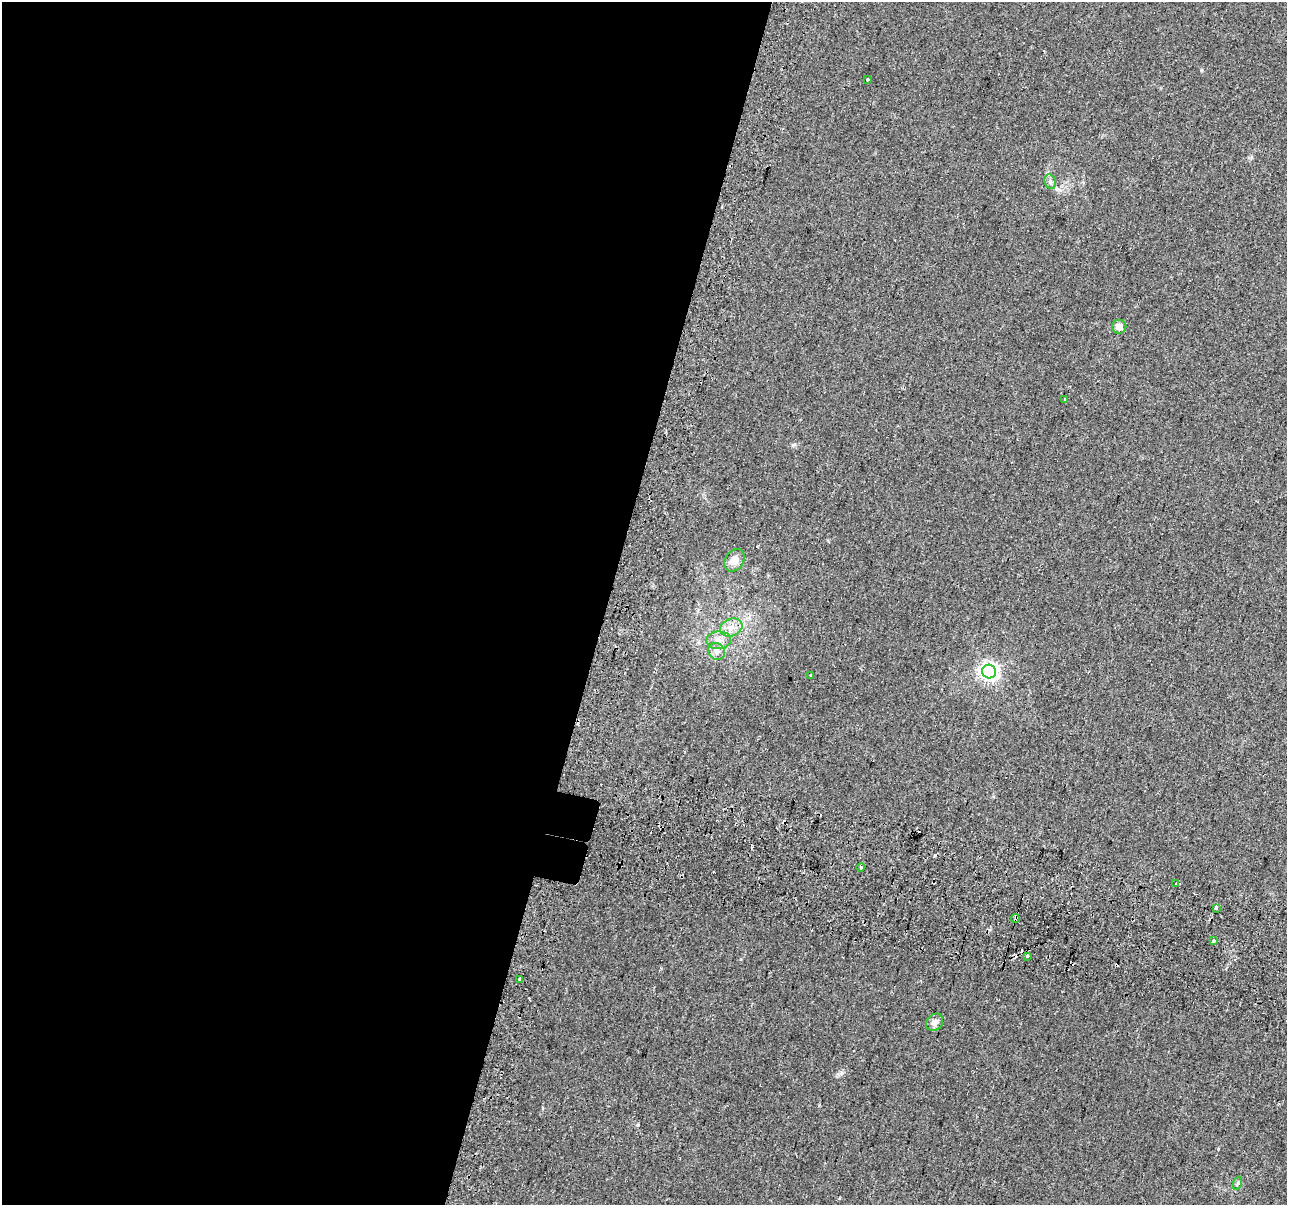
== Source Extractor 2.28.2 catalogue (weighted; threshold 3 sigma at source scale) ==
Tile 5 of 4 x 4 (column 1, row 2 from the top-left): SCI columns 61-1345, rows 2750-3952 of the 5252 x 5438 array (HDU 1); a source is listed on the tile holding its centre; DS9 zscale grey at full resolution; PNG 1289 x 1207 px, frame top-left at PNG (2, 2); each listed source drawn as its Kron ellipse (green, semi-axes under 4 px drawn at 4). Shown black and unused: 47% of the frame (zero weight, under 2 of 3 exposures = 4% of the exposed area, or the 3 px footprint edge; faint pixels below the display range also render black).
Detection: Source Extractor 2.28.2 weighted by HDU 2 'WHT'; one run over the whole footprint, this tile lists its part. Background 0.0402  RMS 0.0053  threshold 0.024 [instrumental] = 3 sigma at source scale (4.5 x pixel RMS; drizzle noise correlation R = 1.50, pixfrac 1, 0.0396/0.0396 arcsec/px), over >= 5 px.
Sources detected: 31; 12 cosmic-ray / hot-pixel residue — neither listed nor drawn; the other 19 listed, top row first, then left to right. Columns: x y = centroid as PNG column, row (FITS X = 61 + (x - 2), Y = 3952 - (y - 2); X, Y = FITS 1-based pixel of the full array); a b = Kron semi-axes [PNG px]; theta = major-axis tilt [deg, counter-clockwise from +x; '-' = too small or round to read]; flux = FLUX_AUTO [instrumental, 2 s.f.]
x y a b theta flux
867 80 3 3 - 2.2
1050 182 7 5 -71 1.5
1119 327 7 7 - 3.6
1065 399 3 3 - 0.94
734 560 12 9 55 5.7
731 627 11 8 21 4.4
719 640 12 9 3 3.8
716 651 9 8 - 2.5
989 672 7 7 - 230
810 675 3 3 - 1.3
861 867 4 3 - 3.4
1176 883 3 3 - 2.3
1216 908 3 3 - 1.1
1015 918 4 3 - 3.2
1213 940 3 3 - 5.2
1028 956 3 3 - 1.4
520 980 3 3 - 2.2
935 1022 9 7 47 2.9
1238 1183 7 4 71 0.86
Overlapping masked pixels (flux is a lower limit): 2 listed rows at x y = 861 867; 1015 918
Unlisted compact peaks at least as high as the median listed source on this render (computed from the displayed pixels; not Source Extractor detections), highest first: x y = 638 1125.